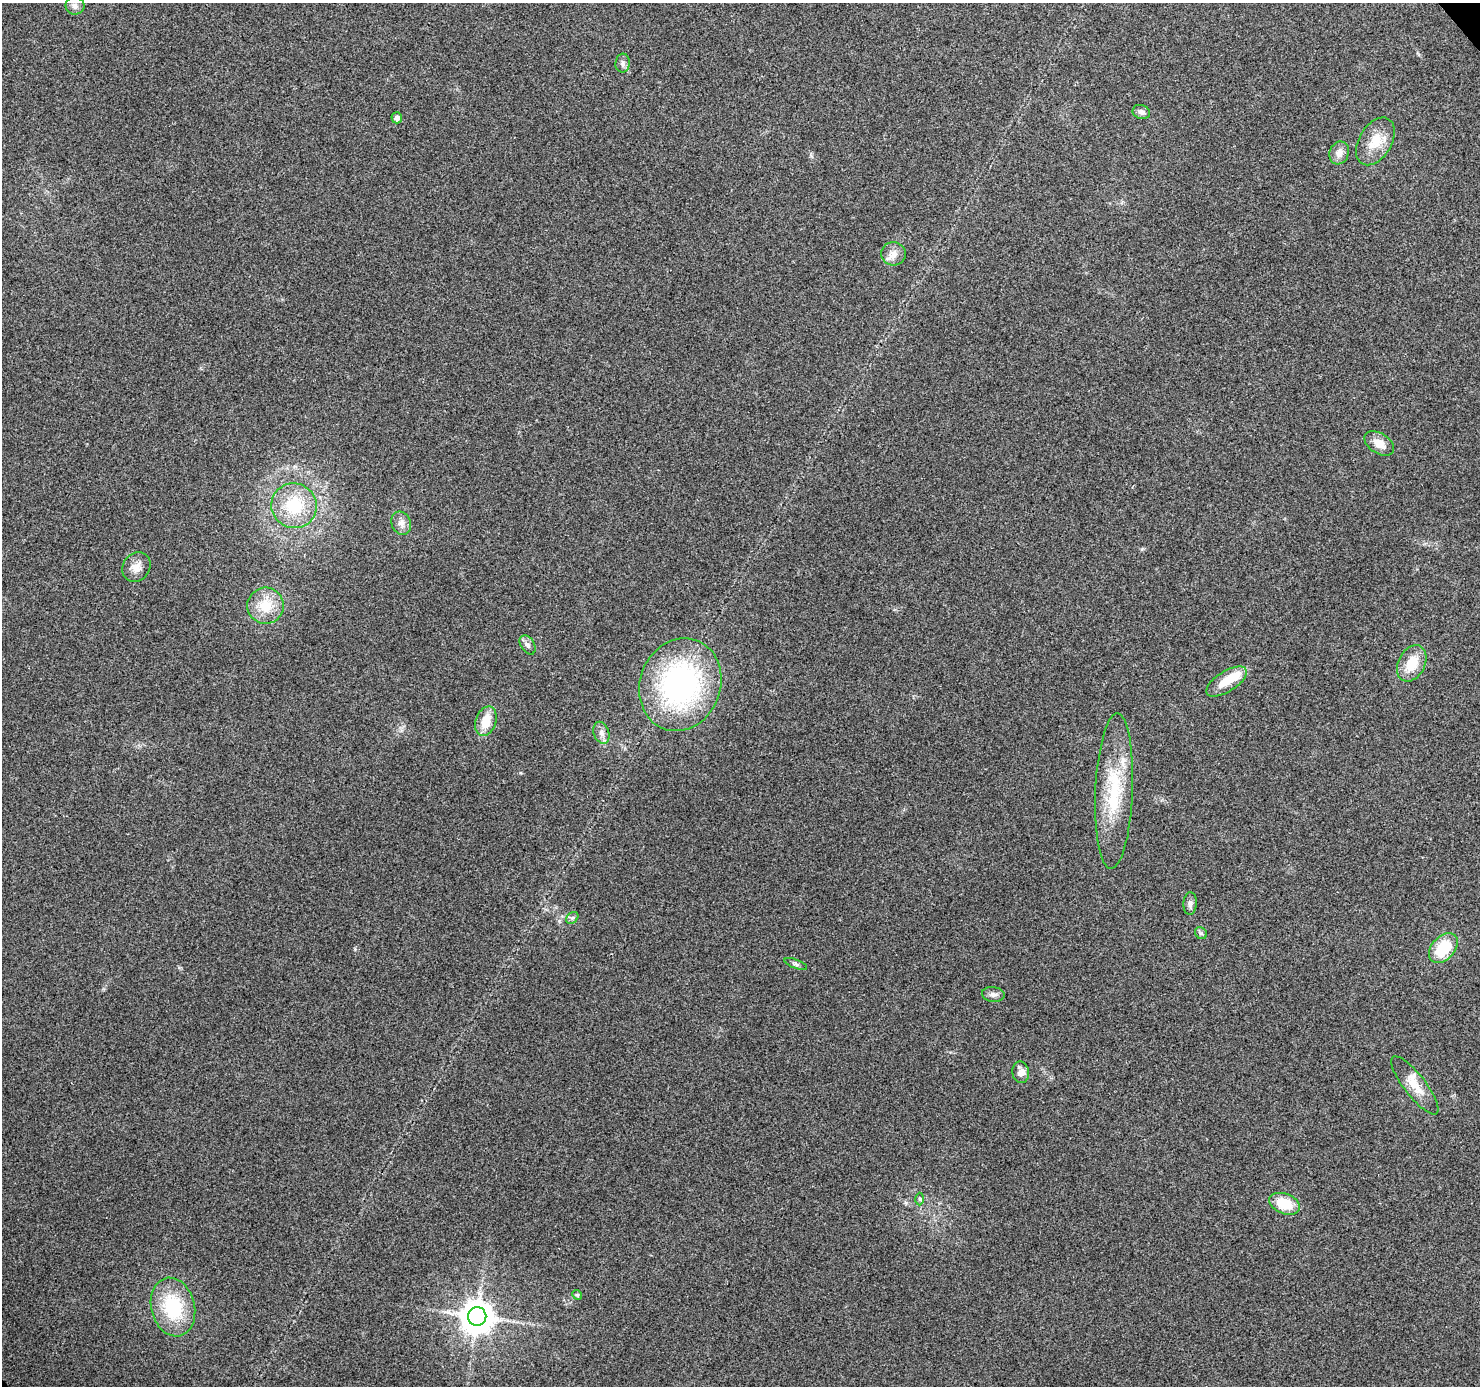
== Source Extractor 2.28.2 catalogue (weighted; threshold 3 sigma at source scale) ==
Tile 10 of 4 x 4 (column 2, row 3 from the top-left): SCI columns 1565-3042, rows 1597-2980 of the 6079 x 6019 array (HDU 1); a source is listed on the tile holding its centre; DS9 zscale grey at full resolution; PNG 1482 x 1388 px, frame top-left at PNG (2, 3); each listed source drawn as its Kron ellipse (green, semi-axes under 4 px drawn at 4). Shown black and unused: <1% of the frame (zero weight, under 3 of 4 exposures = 7% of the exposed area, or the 3 px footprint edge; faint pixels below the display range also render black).
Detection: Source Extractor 2.28.2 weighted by HDU 2 'WHT'; one run over the whole footprint, this tile lists its part. Background 0.0798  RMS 0.0076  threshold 0.0343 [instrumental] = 3 sigma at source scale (4.5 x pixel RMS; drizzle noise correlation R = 1.50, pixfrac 1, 0.0396/0.0396 arcsec/px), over >= 5 px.
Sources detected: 34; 2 inside a brighter listed object's ellipse — not listed separately; the other 32 listed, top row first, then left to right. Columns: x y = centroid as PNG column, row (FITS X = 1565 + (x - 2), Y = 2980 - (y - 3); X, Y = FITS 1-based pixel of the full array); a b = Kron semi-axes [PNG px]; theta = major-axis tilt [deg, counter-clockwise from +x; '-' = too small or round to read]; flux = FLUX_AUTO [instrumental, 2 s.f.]
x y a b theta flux
75 6 9 8 - 3.5
623 63 9 7 82 2.6
1141 112 9 7 -19 3.2
397 118 5 5 - 3.7
1375 141 26 16 59 18
1339 153 11 9 71 6
894 254 12 11 - 6
1379 443 16 10 -32 9.6
294 506 23 22 - 37
401 523 12 9 -64 4.9
136 567 16 13 54 7.9
265 606 18 18 - 18
528 645 10 6 -58 3
1412 663 19 13 63 18
1227 681 23 10 32 17
680 685 47 40 69 160
486 721 15 10 71 14
601 733 11 7 -71 4.1
1114 791 78 18 88 52
1190 903 11 6 86 3
572 918 7 5 42 1.7
1201 933 6 5 - 1.4
1443 948 17 11 47 29
796 964 12 4 -20 2
993 994 11 7 -7 3
1021 1072 11 8 -79 5.9
1415 1085 36 11 -52 14
920 1199 6 4 -89 1.1
1285 1204 16 10 -21 23
577 1295 5 4 - 1.1
173 1307 30 21 -75 45
477 1316 9 9 - 1500
Unlisted compact peaks at least as high as the median listed source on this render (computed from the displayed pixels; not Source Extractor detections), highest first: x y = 1142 549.